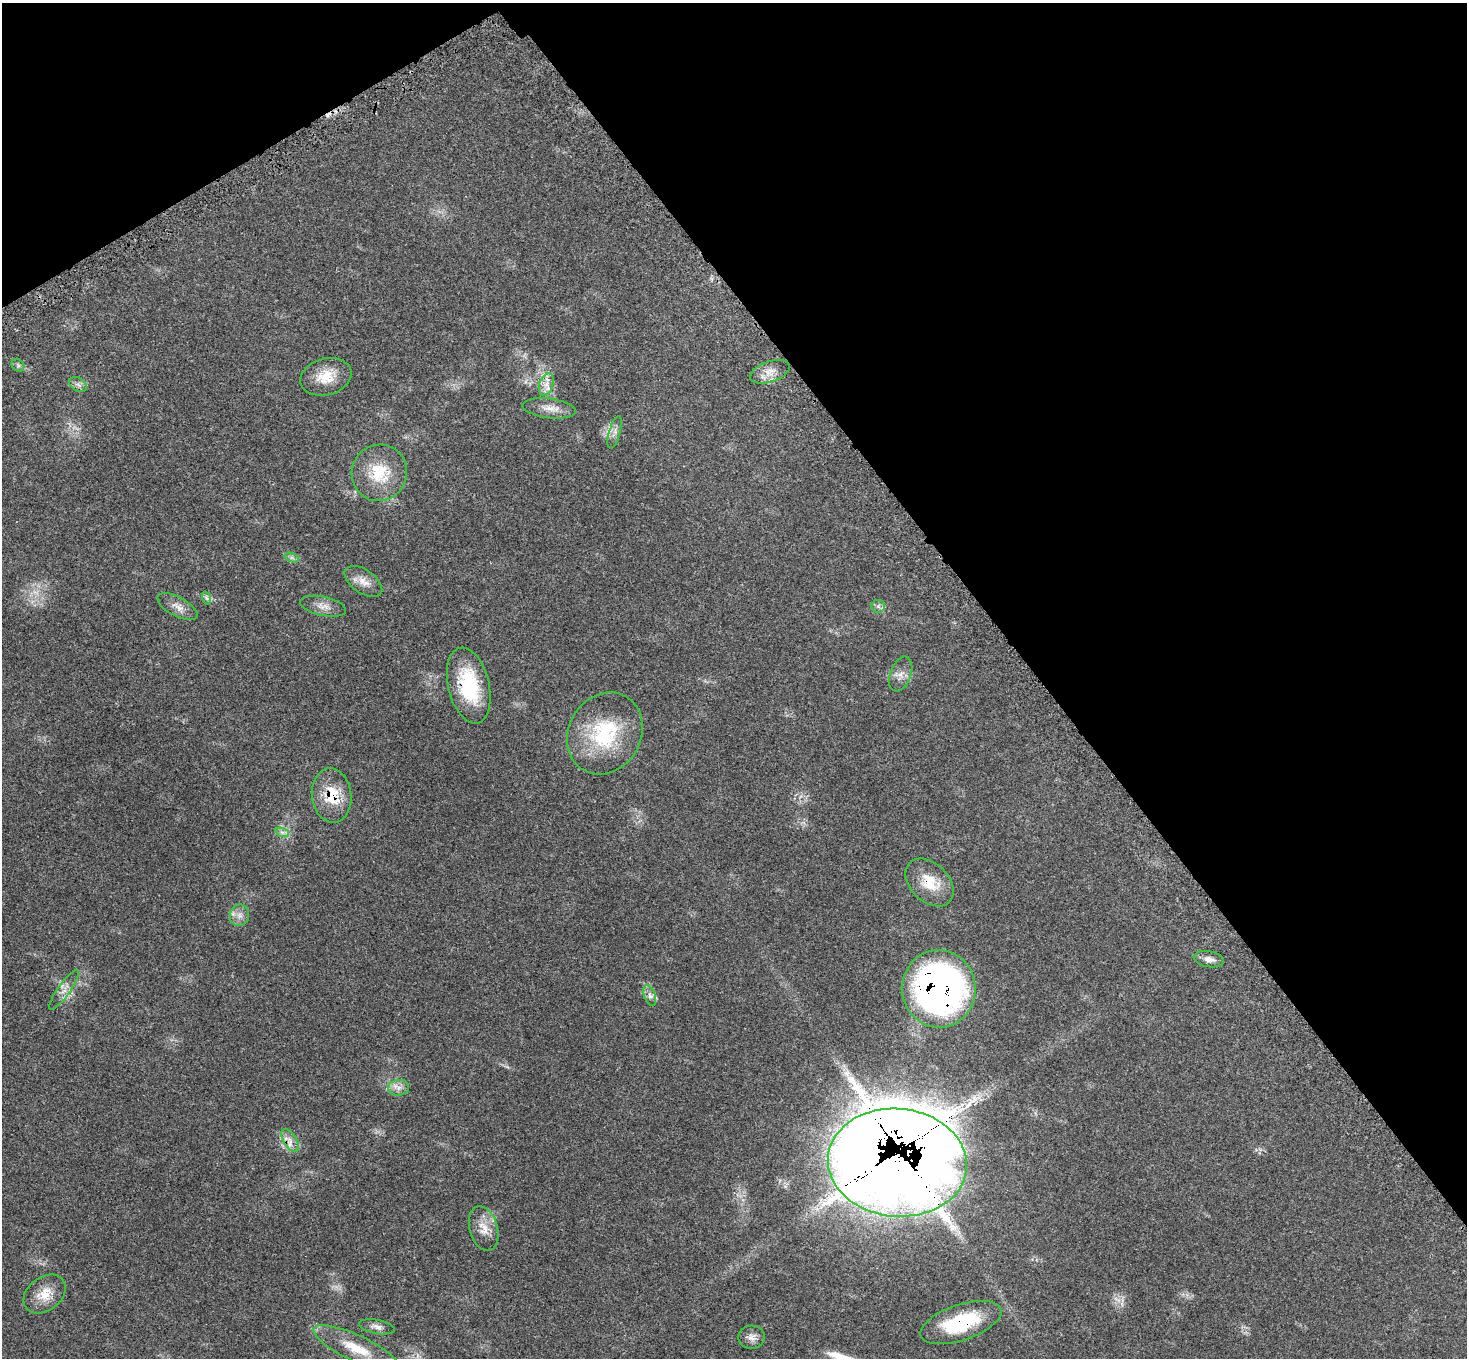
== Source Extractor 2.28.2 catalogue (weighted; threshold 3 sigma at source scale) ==
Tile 3 of 4 x 4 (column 3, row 1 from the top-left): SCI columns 3004-4468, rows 4350-5705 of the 6034 x 6057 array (HDU 1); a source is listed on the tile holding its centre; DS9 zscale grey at full resolution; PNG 1469 x 1360 px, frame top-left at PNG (2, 3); each listed source drawn as its Kron ellipse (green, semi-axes under 4 px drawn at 4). Shown black and unused: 34% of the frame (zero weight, under 3 of 5 exposures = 4% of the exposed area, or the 3 px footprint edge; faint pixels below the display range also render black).
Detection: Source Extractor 2.28.2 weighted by HDU 2 'WHT'; one run over the whole footprint, this tile lists its part. Background 0.0464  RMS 0.0031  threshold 0.0142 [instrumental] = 3 sigma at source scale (4.5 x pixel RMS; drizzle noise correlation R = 1.50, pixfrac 1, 0.05/0.05 arcsec/px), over >= 5 px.
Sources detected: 37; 1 too faint to see at this stretch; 1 inside a brighter object's white glare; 1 cosmic-ray / hot-pixel residue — neither listed nor drawn; the other 34 listed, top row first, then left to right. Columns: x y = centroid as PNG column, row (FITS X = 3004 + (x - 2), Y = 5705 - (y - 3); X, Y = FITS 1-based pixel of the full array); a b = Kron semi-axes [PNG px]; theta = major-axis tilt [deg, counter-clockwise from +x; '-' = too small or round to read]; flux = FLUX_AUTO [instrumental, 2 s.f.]
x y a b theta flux
18 365 7 5 -45 0.66
770 372 21 10 19 3.5
326 377 26 18 16 6.8
78 384 9 6 -32 1.2
546 384 11 7 72 2.3
549 408 27 9 -7 3.6
615 432 17 5 75 1.6
379 473 28 27 - 12
292 558 7 4 -19 0.77
363 581 21 11 -35 3.5
206 598 7 4 -70 0.59
323 606 23 9 -12 2.8
878 606 7 6 - 0.97
178 607 22 9 -28 2.9
901 674 18 10 69 2.5
469 686 39 20 -76 19
605 733 42 36 59 24
332 795 27 19 -84 11
282 832 7 4 -18 0.82
930 882 28 19 -44 8.3
240 915 11 9 80 2
1209 959 15 8 -10 1.8
939 989 39 37 -86 170
64 990 24 6 55 2.4
650 996 11 5 -71 1.3
399 1088 10 8 5 1.8
290 1140 13 6 -57 2.1
897 1163 69 54 -5 710
484 1229 23 14 -74 4.5
45 1294 23 16 38 6
961 1322 42 18 18 21
377 1327 18 7 -11 1.8
752 1337 13 11 4 2
356 1348 47 13 -25 11
Overlapping masked pixels (flux is a lower limit): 7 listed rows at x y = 469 686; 332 795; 930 882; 939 989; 290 1140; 897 1163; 961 1322